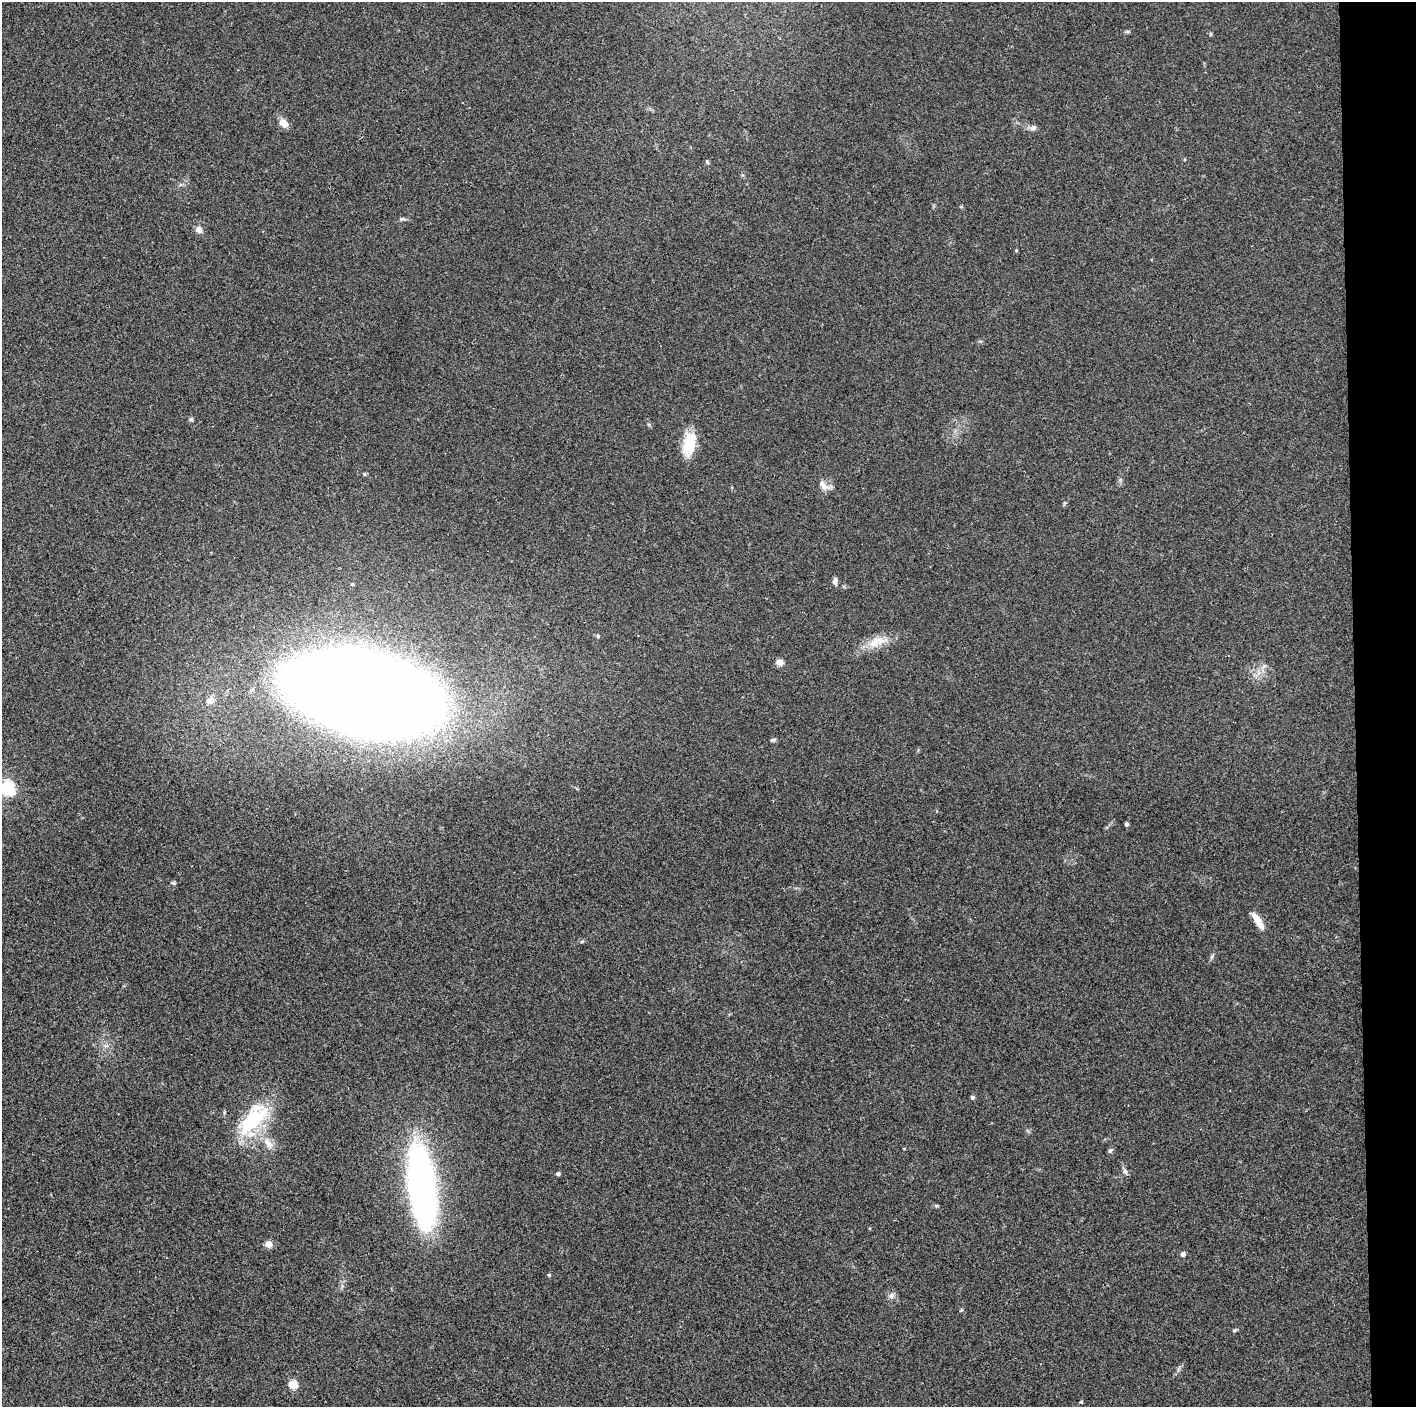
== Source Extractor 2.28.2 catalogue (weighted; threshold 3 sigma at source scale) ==
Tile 6 of 3 x 3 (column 3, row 2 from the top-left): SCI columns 2829-4242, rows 1407-2811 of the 4242 x 4218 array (HDU 1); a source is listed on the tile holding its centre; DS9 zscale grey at full resolution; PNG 1418 x 1409 px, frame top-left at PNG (2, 2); no overlay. Shown black and unused: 4% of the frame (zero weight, under 2 of 3 exposures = <1% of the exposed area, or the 3 px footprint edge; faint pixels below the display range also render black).
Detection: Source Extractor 2.28.2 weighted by HDU 2 'WHT'; one run over the whole footprint, this tile lists its part. Background 0.077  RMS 0.0093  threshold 0.0418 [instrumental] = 3 sigma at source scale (4.5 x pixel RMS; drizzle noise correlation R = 1.50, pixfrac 1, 0.05/0.05 arcsec/px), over >= 5 px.
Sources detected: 43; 3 inside a brighter object's white glare — not listed; the other 40 listed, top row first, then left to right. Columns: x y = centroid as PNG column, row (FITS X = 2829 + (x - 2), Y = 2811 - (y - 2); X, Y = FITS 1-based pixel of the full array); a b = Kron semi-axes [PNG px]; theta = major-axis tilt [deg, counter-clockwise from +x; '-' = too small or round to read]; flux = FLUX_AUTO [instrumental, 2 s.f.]
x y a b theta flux
1127 32 6 4 1 1.3
284 123 11 7 -36 7.4
1033 128 9 6 16 3.1
707 162 6 4 -64 1.2
402 219 8 5 8 1.7
199 230 8 7 - 4.9
1016 250 4 3 - 1.1
690 439 19 17 -9 17
824 485 15 8 -47 6.3
835 581 10 6 83 2.9
352 584 4 4 - 1.2
598 636 6 4 -90 1
877 642 33 11 19 17
780 662 5 4 - 19
363 693 80 40 -14 5000
210 700 5 4 - 18
773 740 7 4 10 1.8
7 788 6 6 - 230
1126 824 4 3 - 2.1
173 883 6 5 - 1.3
1257 920 23 7 -56 11
582 941 6 4 2 1.2
1212 957 8 4 71 1.7
972 1097 4 4 - 2.5
253 1119 42 19 47 70
268 1143 17 8 -56 8.7
904 1148 4 3 - 0.64
1110 1151 6 5 - 1.6
1125 1171 9 6 -72 2.9
558 1174 4 4 - 2.4
420 1185 88 27 -82 330
936 1206 6 4 0 1.3
269 1244 4 4 - 18
1183 1254 4 4 - 4.8
549 1275 4 4 - 1.3
892 1295 8 6 63 3.3
961 1310 6 3 71 0.93
1235 1330 6 4 44 1.2
293 1385 5 4 - 35
1081 1402 4 3 - 0.96
Isophote crosses this tile's border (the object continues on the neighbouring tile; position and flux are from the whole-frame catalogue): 1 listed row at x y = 7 788